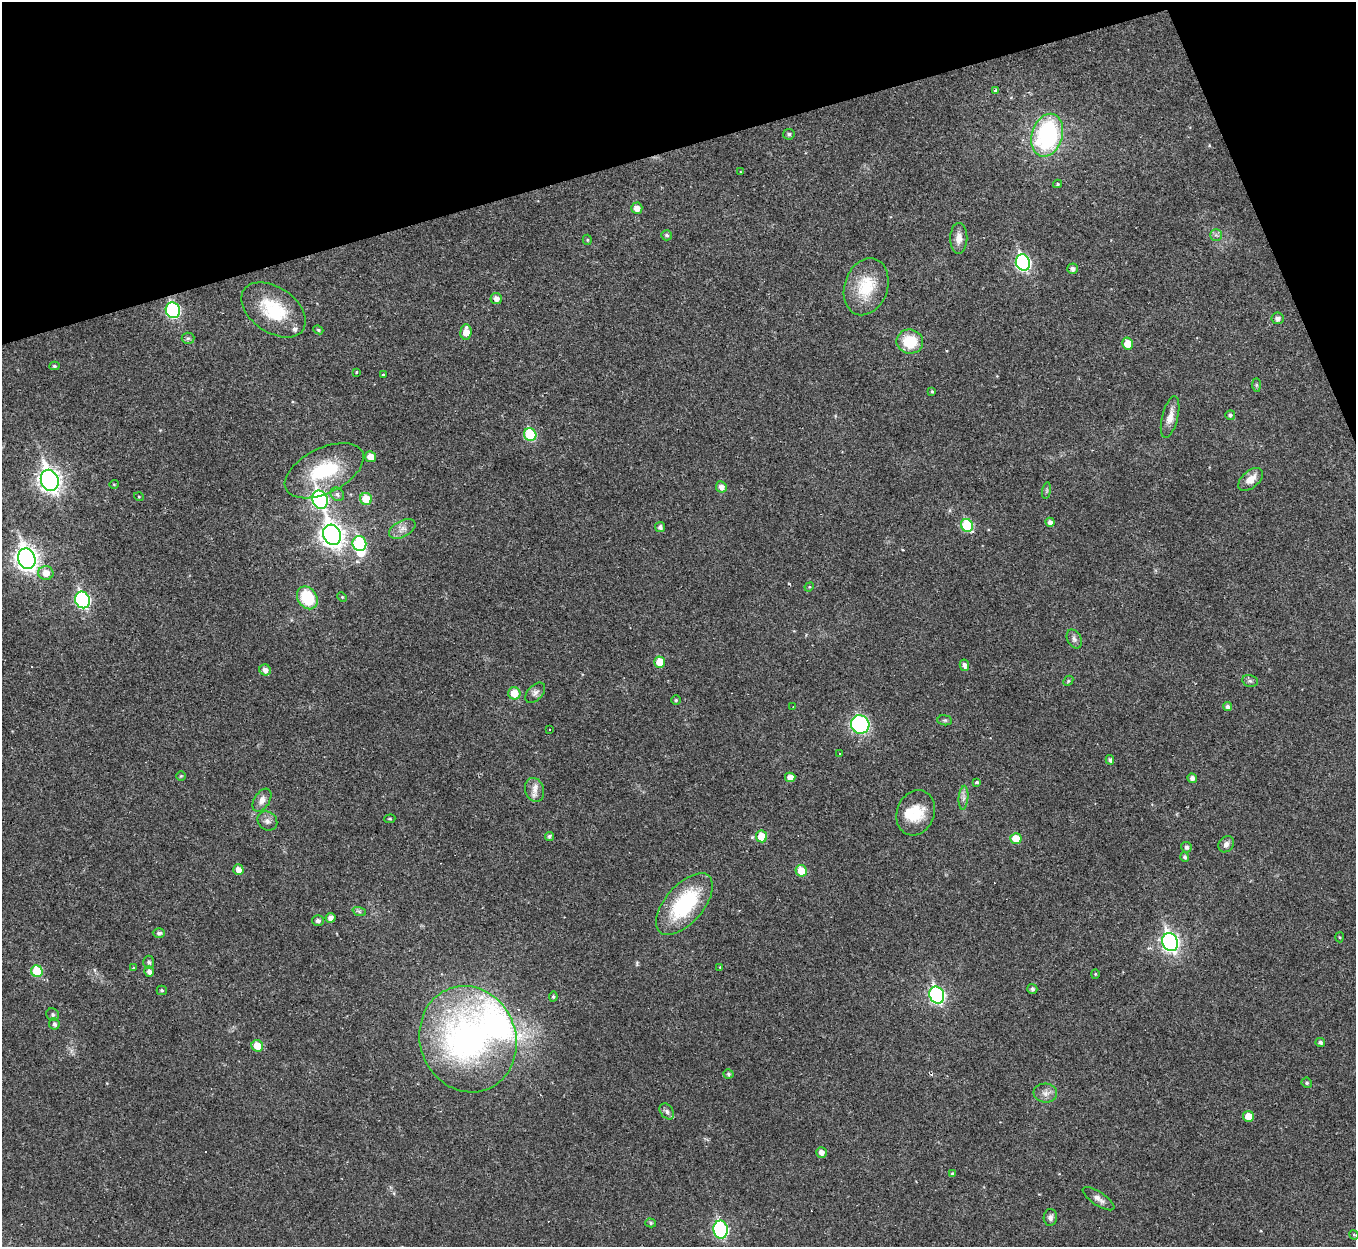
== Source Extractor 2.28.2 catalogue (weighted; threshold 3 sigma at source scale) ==
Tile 3 of 4 x 4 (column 3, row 1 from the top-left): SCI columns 2707-4060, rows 3879-5123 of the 5413 x 5393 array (HDU 1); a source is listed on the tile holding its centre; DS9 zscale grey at full resolution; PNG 1358 x 1249 px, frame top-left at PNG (2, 2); each listed source drawn as its Kron ellipse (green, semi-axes under 4 px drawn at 4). Shown black and unused: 15% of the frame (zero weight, under 2 of 3 exposures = <1% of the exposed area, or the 3 px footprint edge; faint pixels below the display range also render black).
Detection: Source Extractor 2.28.2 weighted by HDU 2 'WHT'; one run over the whole footprint, this tile lists its part. Background 0.0387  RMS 0.0048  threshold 0.0214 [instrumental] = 3 sigma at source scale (4.5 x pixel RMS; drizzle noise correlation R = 1.50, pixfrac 1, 0.05/0.05 arcsec/px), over >= 5 px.
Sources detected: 129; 2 inside a brighter object's white glare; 4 cosmic-ray / hot-pixel residue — neither listed nor drawn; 2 inside a brighter listed object's ellipse — not listed separately; the other 121 listed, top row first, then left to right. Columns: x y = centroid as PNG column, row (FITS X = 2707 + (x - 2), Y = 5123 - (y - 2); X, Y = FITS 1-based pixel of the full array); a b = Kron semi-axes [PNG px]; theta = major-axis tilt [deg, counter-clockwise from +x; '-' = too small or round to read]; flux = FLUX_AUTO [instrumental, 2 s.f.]
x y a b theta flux
996 91 4 3 - 1.2
789 134 6 5 - 1.1
1047 135 22 15 74 63
741 172 3 2 - 0.58
1058 184 4 4 - 0.59
637 208 5 5 - 3.3
667 235 5 5 - 1.1
1216 235 6 5 - 1.1
959 238 15 8 89 3.8
587 240 5 4 - 0.59
1023 262 8 7 - 85
1073 269 5 5 - 1.6
866 287 29 21 71 19
496 298 5 5 - 2.5
173 310 8 7 - 62
274 310 36 22 -34 23
1277 318 6 6 - 1.9
318 330 5 4 - 0.72
466 332 8 5 86 5.5
188 338 6 5 - 0.89
910 342 13 12 - 15
1128 343 6 5 - 6.9
55 366 5 4 - 0.85
356 372 3 2 - 0.46
384 375 4 3 - 1.3
1256 385 7 4 -90 0.78
932 391 4 3 - 0.58
1230 415 5 5 - 1
1170 417 21 8 76 4.7
530 435 6 6 - 25
370 457 5 5 - 4.7
324 471 42 22 26 30
1251 479 14 8 41 4.7
50 480 11 8 -68 290
114 484 5 3 - 0.35
721 487 6 5 - 2.6
1047 491 8 4 81 0.72
337 494 7 6 - 1.5
139 497 5 3 - 0.39
366 499 6 6 - 9
320 500 9 7 -68 110
1050 522 4 4 - 2
967 525 6 6 - 26
660 527 5 5 - 1.7
402 529 14 8 28 3.2
332 535 10 8 -66 350
359 543 7 7 - 36
27 559 10 8 -69 310
46 573 7 7 - 5
809 587 5 4 - 0.49
342 597 5 4 - 0.52
307 598 12 9 -56 20
83 600 8 7 - 71
1074 639 10 7 -62 1.7
660 662 5 5 - 8.8
964 665 6 4 -79 1.8
265 670 6 5 - 2.5
1068 681 6 4 47 0.58
1250 681 8 6 -12 1
514 693 6 6 - 7.3
535 693 12 7 46 2
676 700 4 4 - 0.64
793 707 3 2 - 0.31
1228 707 4 4 - 1.6
945 720 7 5 -6 0.8
860 724 9 9 - 56
549 730 2 2 - 0.36
840 753 3 2 - 0.34
1110 760 5 4 - 1.1
181 776 5 4 - 0.52
790 777 5 4 - 3.2
1192 778 5 4 - 1.7
977 782 4 3 - 0.99
535 790 12 9 -74 3.5
963 798 12 5 85 1.8
262 800 13 7 58 3
916 813 23 18 68 14
390 819 5 4 - 0.58
267 821 10 9 - 2.1
549 836 4 4 - 1.1
761 836 6 5 - 9.4
1016 839 5 5 - 8.9
1226 844 9 7 48 2.3
1186 847 5 5 - 1.4
1185 857 5 4 - 0.96
238 870 5 5 - 3
801 871 6 5 - 10
684 904 37 19 49 39
359 911 7 4 -19 1
331 918 5 5 - 2.3
318 920 6 5 - 1.6
159 933 6 5 - 1.2
1340 937 5 3 - 0.49
1170 942 9 7 -70 170
149 962 6 5 - 1.1
720 967 3 3 - 0.34
133 968 4 4 - 0.41
37 971 6 5 - 18
149 972 5 5 - 1.8
1095 974 4 4 - 0.47
1032 989 5 5 - 1.2
162 990 5 5 - 0.79
937 995 9 7 -66 98
553 997 5 4 - 0.74
53 1015 7 6 - 0.93
54 1024 6 5 - 1.4
468 1039 54 48 -70 150
1320 1042 5 4 - 1.2
257 1046 6 5 - 7.8
728 1074 5 4 - 0.86
1307 1083 5 5 - 0.8
1045 1093 12 9 -7 3
667 1111 9 6 -52 1.5
1248 1116 5 5 - 5.8
821 1152 5 5 - 2.7
952 1174 4 3 - 0.47
1099 1199 18 6 -33 2.7
1050 1217 8 6 87 1.7
651 1223 5 4 - 0.83
721 1229 9 7 -80 69
1354 1235 5 4 - 0.5